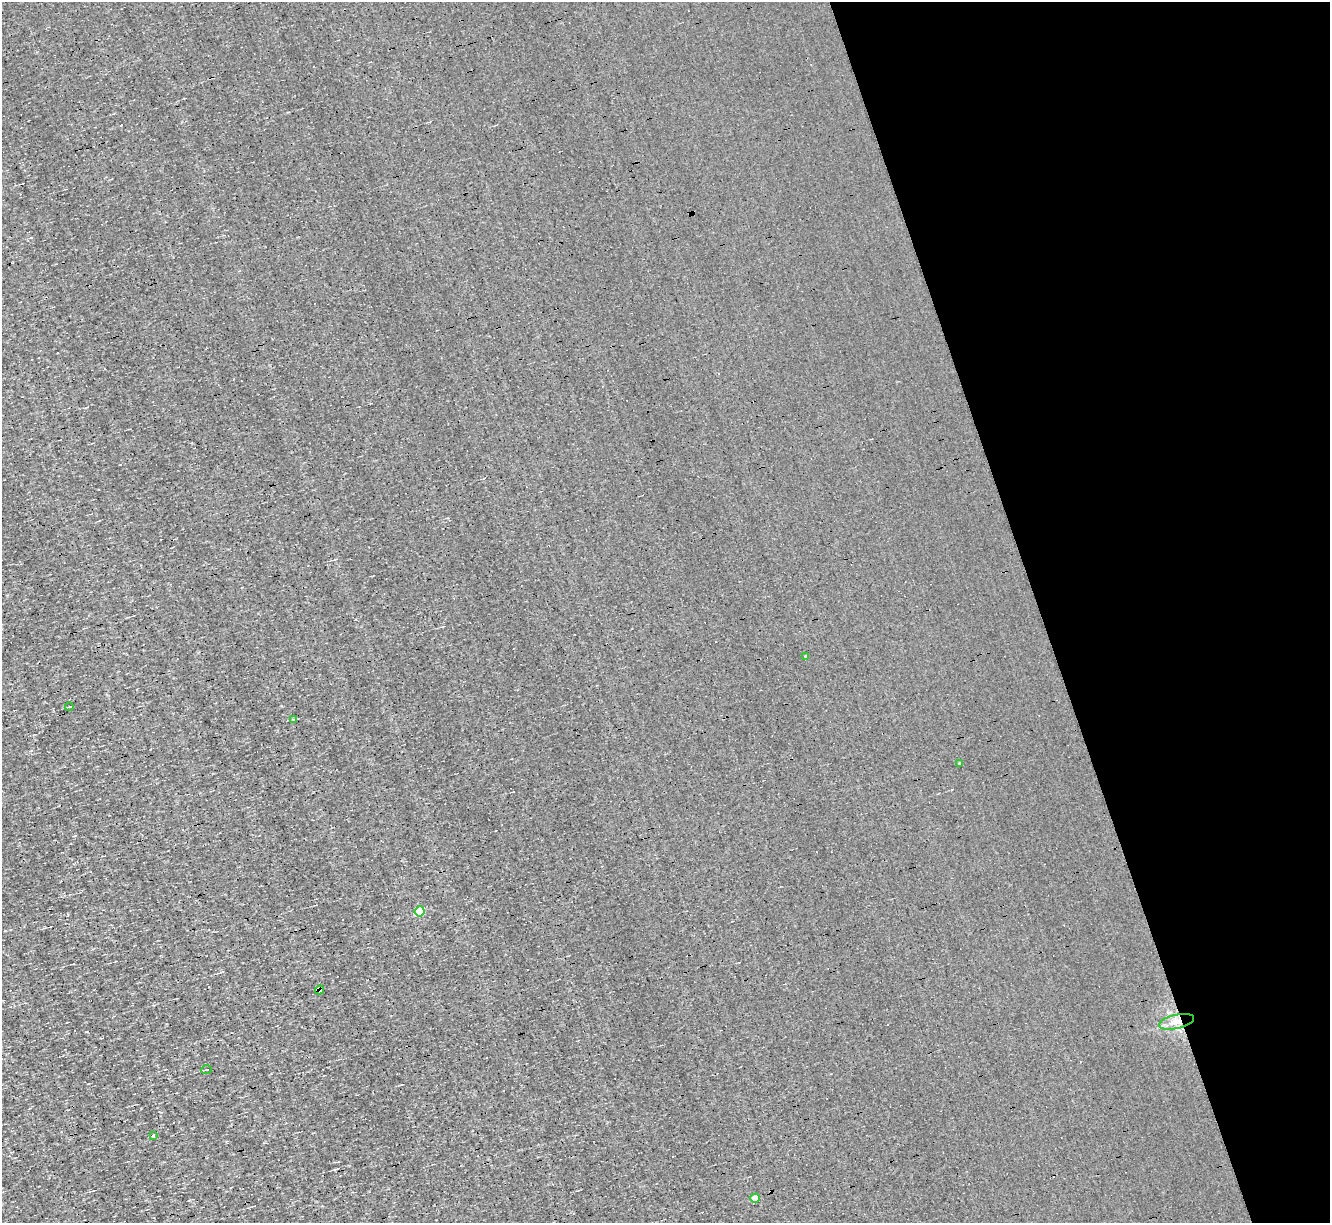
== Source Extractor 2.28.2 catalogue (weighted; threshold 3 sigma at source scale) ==
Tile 12 of 4 x 4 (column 4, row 3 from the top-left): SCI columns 3985-5312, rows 1481-2701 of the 5312 x 5277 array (HDU 1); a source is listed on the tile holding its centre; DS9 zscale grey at full resolution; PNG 1332 x 1225 px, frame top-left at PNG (2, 2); each listed source drawn as its Kron ellipse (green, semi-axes under 4 px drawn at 4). Shown black and unused: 22% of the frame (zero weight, under 3 of 4 exposures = <1% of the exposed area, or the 3 px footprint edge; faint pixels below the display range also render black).
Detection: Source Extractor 2.28.2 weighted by HDU 2 'WHT'; one run over the whole footprint, this tile lists its part. Background 3.45e-04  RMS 0.044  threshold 0.199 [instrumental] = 3 sigma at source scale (4.5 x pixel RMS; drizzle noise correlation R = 1.50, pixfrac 1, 0.05/0.05 arcsec/px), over >= 5 px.
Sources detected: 11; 1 cosmic-ray / hot-pixel residue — neither listed nor drawn; the other 10 listed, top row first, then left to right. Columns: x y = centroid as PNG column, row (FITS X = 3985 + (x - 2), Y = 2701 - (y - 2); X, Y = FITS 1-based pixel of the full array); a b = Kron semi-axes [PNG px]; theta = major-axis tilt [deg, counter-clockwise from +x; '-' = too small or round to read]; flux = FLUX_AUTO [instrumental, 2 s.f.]
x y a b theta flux
806 656 3 3 - 4.6
69 707 4 3 - 3.8
293 720 3 3 - 6.1
959 763 4 2 - 3.9
420 911 5 5 - 230
320 990 4 3 - 16
1176 1022 18 7 13 41
206 1070 5 2 - 4.4
153 1136 3 3 - 76
755 1198 4 4 - 52
Overlapping masked pixels (flux is a lower limit): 2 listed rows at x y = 320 990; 1176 1022